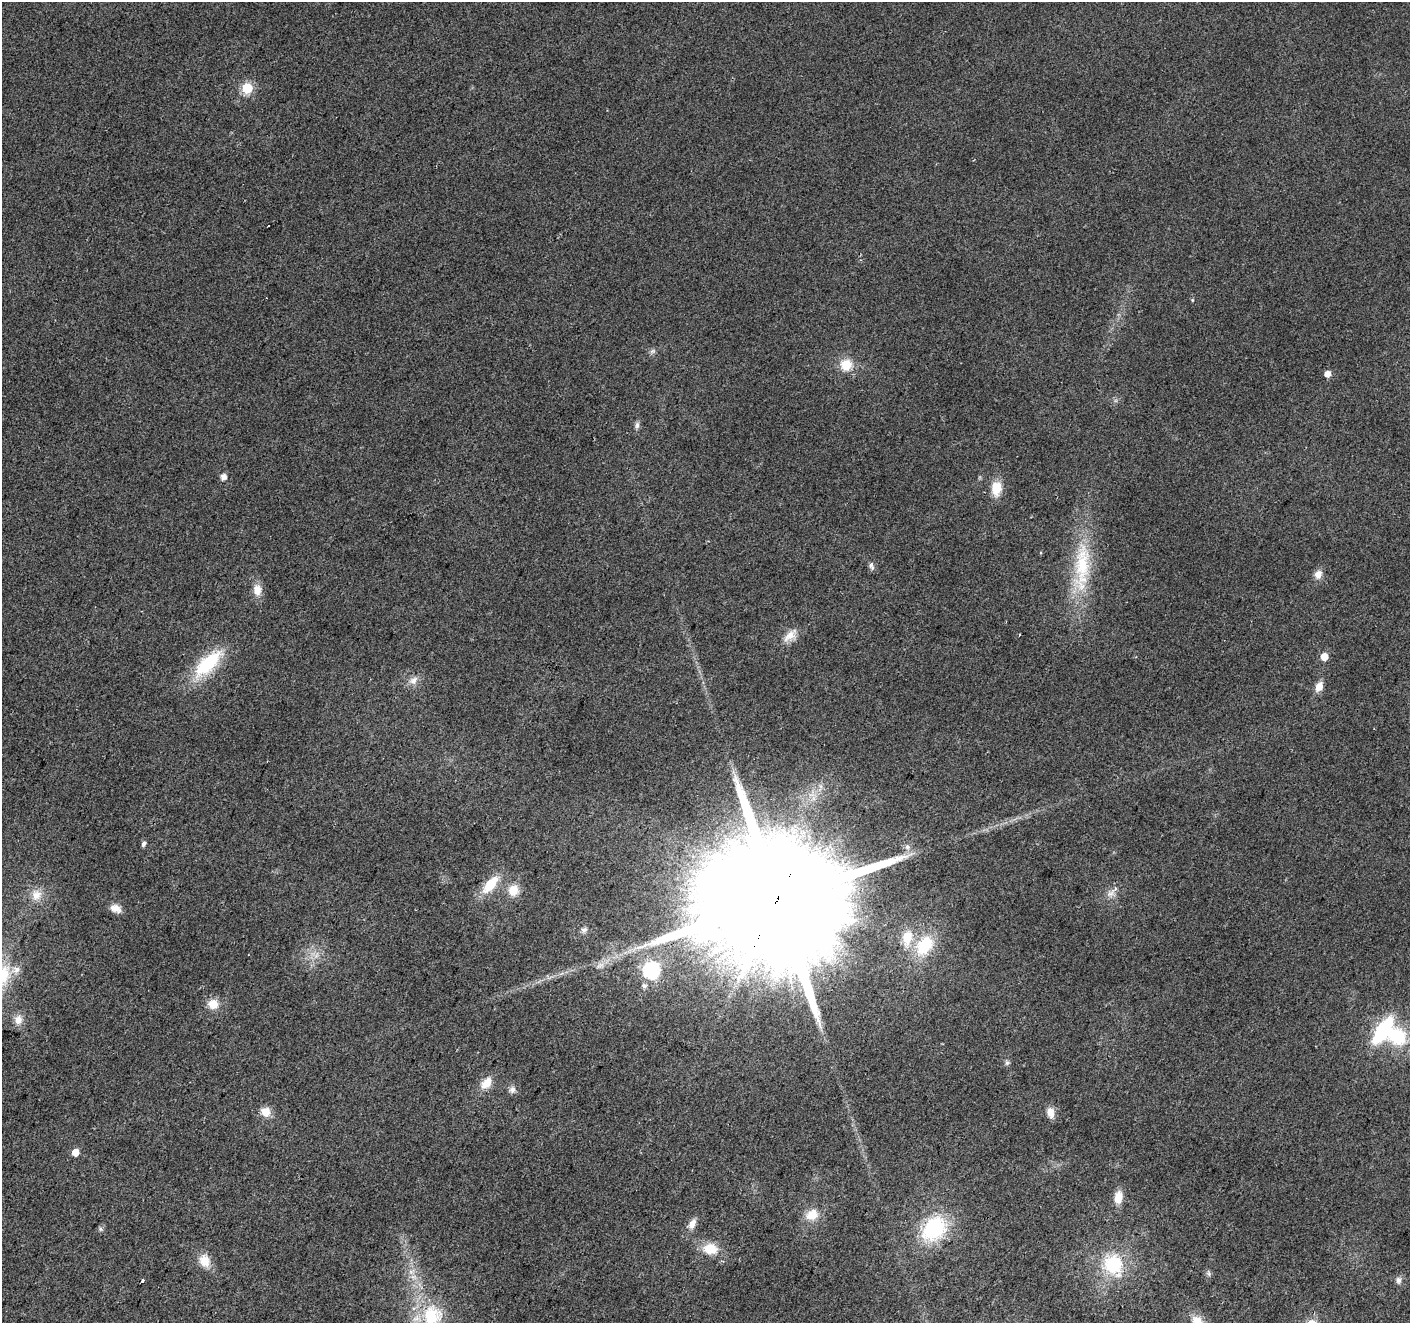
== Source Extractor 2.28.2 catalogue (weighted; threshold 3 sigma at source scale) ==
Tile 7 of 4 x 4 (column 3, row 2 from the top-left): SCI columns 2824-4231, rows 2913-4233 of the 5639 x 5759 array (HDU 1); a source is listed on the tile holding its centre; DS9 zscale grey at full resolution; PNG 1412 x 1325 px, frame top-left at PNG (2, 2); no overlay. Shown black and unused: <1% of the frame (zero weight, under 2 of 3 exposures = <1% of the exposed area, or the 3 px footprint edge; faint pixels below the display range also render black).
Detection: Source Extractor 2.28.2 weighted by HDU 2 'WHT'; one run over the whole footprint, this tile lists its part. Background 0.0396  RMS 0.0086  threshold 0.0385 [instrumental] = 3 sigma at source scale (4.5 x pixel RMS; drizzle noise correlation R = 1.50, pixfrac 1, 0.0396/0.0396 arcsec/px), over >= 5 px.
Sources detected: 60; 2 inside a brighter object's white glare — not listed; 2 inside a brighter listed object's ellipse — not listed separately; the other 56 listed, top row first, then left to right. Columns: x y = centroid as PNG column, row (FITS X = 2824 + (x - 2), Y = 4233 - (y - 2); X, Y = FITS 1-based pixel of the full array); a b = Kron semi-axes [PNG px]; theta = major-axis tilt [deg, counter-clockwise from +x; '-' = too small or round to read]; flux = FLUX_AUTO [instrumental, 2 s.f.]
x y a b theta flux
247 88 6 6 - 67
268 225 3 2 - 0.96
1192 300 5 4 - 0.91
652 351 9 5 20 2.2
846 365 15 14 - 16
1328 374 6 5 - 6.9
637 425 10 6 82 2.7
223 477 7 7 - 4.5
996 488 18 12 83 16
871 566 11 6 -77 3
1082 566 82 21 86 70
1318 574 10 9 - 6.5
257 590 13 10 -89 9.7
790 635 23 11 41 10
1324 656 5 5 - 13
208 664 45 18 44 50
413 680 13 10 41 6.3
1319 687 12 8 63 7.4
144 844 6 5 - 2.9
907 847 8 6 -89 2.9
490 884 25 11 50 23
513 890 13 13 - 13
1111 893 12 8 40 4.9
36 895 16 14 85 11
776 902 52 31 62 60000
115 908 14 9 -22 6.9
584 930 9 7 38 3.2
907 938 20 13 80 18
924 945 24 17 52 38
316 955 12 5 67 4.4
600 965 14 7 32 5.6
651 970 7 7 - 200
3 975 31 19 77 32
644 986 7 6 - 2.9
213 1004 13 12 - 11
18 1020 13 10 77 7.7
1383 1030 25 12 56 78
1007 1063 7 6 - 2
486 1083 16 10 53 12
512 1090 10 8 70 3.8
266 1112 12 11 - 9.4
1050 1112 12 8 -78 8.3
75 1152 5 5 - 10
1118 1197 15 9 81 11
812 1215 16 13 27 14
692 1224 13 8 65 6.3
934 1228 29 22 45 72
100 1229 6 5 - 1.7
710 1249 18 13 -4 17
205 1261 15 12 -62 14
1113 1265 28 23 -56 50
1209 1273 8 6 -58 2.1
1398 1280 9 7 85 3.9
142 1281 3 3 - 5.8
432 1316 35 29 79 58
1197 1321 16 12 -44 13
Overlapping masked pixels (flux is a lower limit): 1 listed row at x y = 776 902
Isophote crosses this tile's border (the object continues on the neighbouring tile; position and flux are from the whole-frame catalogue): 3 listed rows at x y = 3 975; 432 1316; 1197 1321